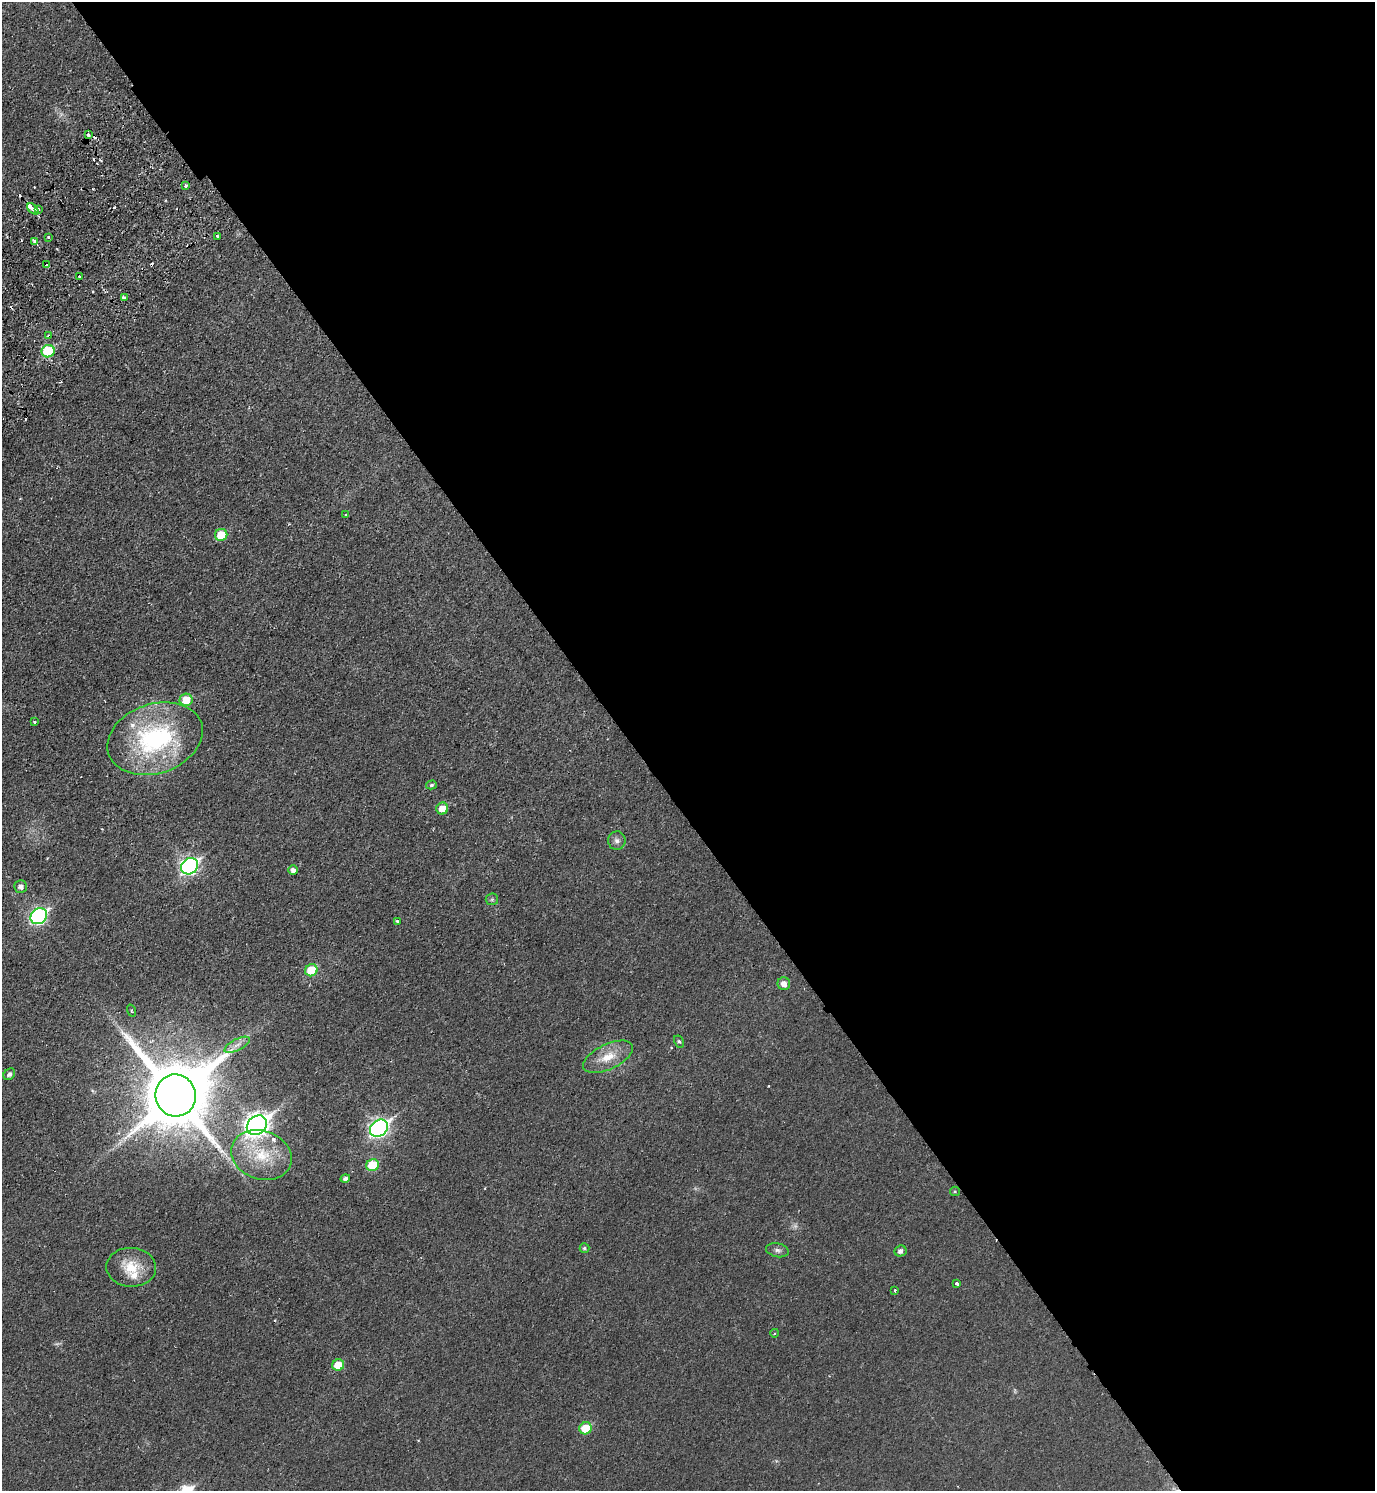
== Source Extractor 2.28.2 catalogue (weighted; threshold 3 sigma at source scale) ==
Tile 8 of 4 x 4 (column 4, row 2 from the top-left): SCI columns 4324-5696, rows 3029-4517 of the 6038 x 6054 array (HDU 1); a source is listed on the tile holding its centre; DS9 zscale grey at full resolution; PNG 1377 x 1493 px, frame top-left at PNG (2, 2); each listed source drawn as its Kron ellipse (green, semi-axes under 4 px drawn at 4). Shown black and unused: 54% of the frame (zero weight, under 2 of 3 exposures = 3% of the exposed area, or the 3 px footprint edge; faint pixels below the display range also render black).
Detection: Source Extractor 2.28.2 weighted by HDU 2 'WHT'; one run over the whole footprint, this tile lists its part. Background 0.0233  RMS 0.0048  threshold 0.0216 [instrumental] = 3 sigma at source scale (4.5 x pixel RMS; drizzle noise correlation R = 1.50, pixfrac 1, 0.05/0.05 arcsec/px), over >= 5 px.
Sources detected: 67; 2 too faint to see at this stretch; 1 inside a brighter object's white glare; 11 cosmic-ray / hot-pixel residue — neither listed nor drawn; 4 inside a brighter listed object's ellipse — not listed separately; the other 49 listed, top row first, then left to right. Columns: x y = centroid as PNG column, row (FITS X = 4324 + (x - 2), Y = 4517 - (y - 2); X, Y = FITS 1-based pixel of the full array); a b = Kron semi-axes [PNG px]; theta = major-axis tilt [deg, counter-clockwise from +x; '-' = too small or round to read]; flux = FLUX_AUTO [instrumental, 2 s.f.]
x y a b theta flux
88 135 3 3 - 3.9
186 186 3 3 - 2.5
33 209 7 3 -45 5.4
38 209 4 2 - 0.58
217 236 3 3 - 0.76
48 237 3 3 - 1.1
35 242 4 3 - 10
46 265 3 3 - 0.73
80 277 3 3 - 1.6
124 298 4 3 - 3.5
48 335 3 3 - 0.61
48 351 6 6 - 25
346 515 3 3 - 0.5
221 535 6 6 - 11
186 700 6 6 - 10
34 722 3 3 - 1.6
155 739 49 34 19 72
431 785 5 4 - 0.86
442 808 6 6 - 5.7
617 841 9 8 - 2.1
190 866 9 7 37 130
293 870 5 4 - 2
21 886 6 6 - 2.2
492 899 6 5 - 0.84
39 916 9 7 41 99
397 921 3 3 - 1.2
311 970 6 6 - 14
784 984 6 6 - 3.2
131 1011 6 3 -71 0.54
679 1041 6 4 -61 0.85
237 1045 14 5 27 2.7
608 1057 27 12 26 9.7
9 1074 6 5 - 1.8
176 1095 21 20 - 4800
257 1125 11 9 41 340
379 1128 10 7 38 170
261 1155 31 24 -19 21
373 1165 6 6 - 17
345 1178 5 4 - 1.4
955 1191 5 4 - 0.61
584 1248 5 4 - 0.86
777 1250 11 7 -12 1.7
900 1251 6 5 - 1.8
131 1267 25 19 -3 13
957 1284 3 3 - 1.2
895 1290 3 2 - 0.74
775 1333 4 3 - 0.42
338 1365 6 5 - 9.7
586 1428 6 6 - 14